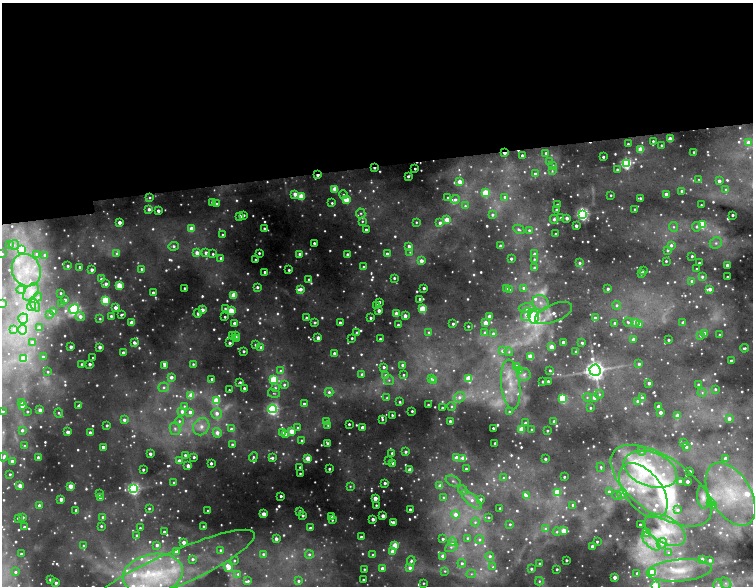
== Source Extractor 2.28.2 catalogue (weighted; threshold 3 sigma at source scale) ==
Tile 2 of 4 x 4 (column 2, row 1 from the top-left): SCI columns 1501-3001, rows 3636-4803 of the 6559 x 5143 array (HDU 1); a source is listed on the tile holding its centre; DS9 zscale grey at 2 x 2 block average (1 PNG px = mean of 2 x 2 image px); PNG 755 x 588 px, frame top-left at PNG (2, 3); each listed source drawn as its Kron ellipse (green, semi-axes under 4 px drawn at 4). Shown black and unused: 28% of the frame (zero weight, under 2 of 5 exposures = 10% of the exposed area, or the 3 px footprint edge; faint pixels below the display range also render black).
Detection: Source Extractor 2.28.2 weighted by HDU 2 'WHT'; one run over the whole footprint, this tile lists its part. Background 0.185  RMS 0.023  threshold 0.102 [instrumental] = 3 sigma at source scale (4.5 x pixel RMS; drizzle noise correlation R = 1.50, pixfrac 1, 0.05/0.05 arcsec/px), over >= 5 px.
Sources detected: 1296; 235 too faint to see at this stretch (2 x 2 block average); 1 inside a brighter object's white glare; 4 cosmic-ray / hot-pixel residue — neither listed nor drawn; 1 coinciding with a brighter row at this scale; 61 inside a brighter listed object's ellipse — not listed separately; of the other 994, all 500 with FLUX_AUTO >= 8.77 (the completeness limit of this list) listed and drawn (494 fainter detections not listed), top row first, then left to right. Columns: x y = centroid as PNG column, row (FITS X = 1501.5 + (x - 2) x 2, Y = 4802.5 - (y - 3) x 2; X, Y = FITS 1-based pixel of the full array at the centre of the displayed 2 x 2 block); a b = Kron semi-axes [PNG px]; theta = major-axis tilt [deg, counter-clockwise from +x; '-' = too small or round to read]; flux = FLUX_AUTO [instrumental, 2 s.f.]
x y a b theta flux
670 139 3 2 - 150
653 141 2 2 - 12
748 142 3 3 - 50
628 144 2 2 - 10
661 145 2 2 - 12
641 149 3 3 - 170
694 152 2 2 - 9.4
504 153 4 3 - 30
546 153 3 3 - 13
522 155 2 2 - 25
603 157 2 2 - 16
549 162 3 3 - 19
626 163 4 3 - 1200
553 165 4 3 - 11
374 168 3 2 - 19
415 169 2 2 - 12
617 169 2 2 - 16
552 171 4 3 - 8.8
535 174 4 3 - 15
318 175 2 2 - 31
408 176 3 2 - 18
699 180 4 4 - 9.4
719 181 3 2 - 39
460 182 3 2 - 99
335 189 3 3 - 180
726 189 4 3 - 12
682 191 3 2 - 30
486 193 3 3 - 310
295 194 3 3 - 74
666 194 3 2 - 65
343 195 4 3 - 13
611 195 2 2 - 9.1
301 196 3 3 - 290
150 197 3 3 - 9.9
505 197 3 3 - 15
448 198 2 2 - 19
640 198 2 2 - 14
346 199 3 3 - 250
455 199 4 4 - 17
212 202 3 2 - 29
332 203 3 2 - 12
217 204 2 2 - 20
557 205 2 2 - 9.7
701 205 2 2 - 11
465 206 4 3 - 13
149 209 3 3 - 32
556 209 3 2 - 9.7
635 209 2 2 - 12
158 211 2 2 - 38
361 213 5 4 - 13
583 214 4 4 - 1500
244 215 2 2 - 13
492 215 3 3 - 15
733 215 2 2 - 17
240 216 3 3 - 42
561 218 3 3 - 10
567 218 2 2 - 33
554 219 4 3 - 18
447 220 3 3 - 140
362 221 3 3 - 10
119 222 2 2 - 48
416 222 3 3 - 8.8
440 223 3 3 - 24
702 224 3 3 - 390
576 226 2 2 - 33
674 227 5 4 - 13
697 227 5 5 - 17
264 228 2 2 - 15
191 229 3 3 - 120
519 229 6 4 -29 15
366 230 4 2 - 20
529 230 3 3 - 13
555 234 2 2 - 11
222 235 3 3 - 9.9
314 243 2 2 - 19
716 243 6 5 - 24
9 244 3 3 - 11
14 245 5 5 - 16
671 245 4 4 - 22
173 246 5 4 - 21
409 246 3 3 - 40
501 246 3 2 - 39
21 249 4 3 - 230
668 250 3 3 - 13
410 252 4 4 - 9.1
117 253 4 4 - 14
197 253 3 3 - 71
206 253 3 3 - 32
259 253 2 2 - 12
2 254 2 2 - 15
37 254 3 3 - 16
213 254 3 3 - 13
300 254 3 2 - 62
348 254 2 2 - 30
387 254 3 2 - 42
535 254 3 2 - 38
45 255 3 3 - 17
692 256 2 2 - 14
221 258 3 3 - 17
255 259 2 2 - 9.6
511 259 2 2 - 17
534 259 3 3 - 9.9
421 261 3 3 - 60
666 261 2 2 - 11
580 263 3 3 - 15
699 263 2 2 - 13
727 265 2 2 - 45
68 266 3 3 - 14
80 267 2 2 - 14
363 267 3 3 - 8.8
535 268 3 3 - 22
141 269 3 3 - 12
697 269 2 2 - 13
26 270 17 14 -66 190
92 270 2 2 - 35
289 270 2 2 - 14
643 271 2 2 - 8.8
265 272 2 2 - 18
641 273 3 2 - 35
702 277 3 3 - 15
727 277 2 2 - 15
394 278 2 2 - 14
101 279 3 2 - 16
309 279 3 2 - 15
692 281 3 3 - 16
106 284 2 2 - 31
119 286 3 3 - 260
257 287 3 2 - 17
185 288 2 2 - 13
424 288 2 2 - 24
524 288 3 3 - 29
300 289 3 3 - 47
506 289 3 3 - 18
608 289 3 2 - 19
710 289 3 2 - 41
21 290 4 3 - 10
510 290 3 3 - 9.4
31 292 10 6 54 54
61 293 2 2 - 12
153 293 2 2 - 39
234 295 4 3 - 200
38 297 4 4 - 9
420 299 3 2 - 13
65 300 4 3 - 45
106 300 3 3 - 410
379 302 3 2 - 27
62 303 4 4 - 9.7
541 303 9 7 -28 48
2 304 3 2 - 85
35 304 8 3 -58 16
376 305 2 2 - 24
617 305 4 4 - 15
31 306 4 4 - 15
115 308 3 2 - 47
527 308 8 5 1 51
74 309 5 4 - 1000
225 309 4 3 - 9.9
423 309 3 3 - 390
202 310 3 3 - 65
53 311 4 3 - 30
231 311 3 3 - 340
379 311 2 2 - 44
198 313 4 3 - 21
553 313 20 9 23 66
50 314 4 3 - 12
396 314 3 2 - 93
526 314 7 4 70 45
121 315 3 2 - 13
80 316 5 4 - 47
111 316 2 2 - 18
405 316 3 2 - 58
490 316 3 2 - 84
225 317 2 2 - 11
533 317 7 5 -76 1800
307 318 2 2 - 35
371 318 2 2 - 14
595 318 3 2 - 35
23 319 5 5 - 18
100 319 3 3 - 9.1
315 322 3 3 - 13
628 322 4 3 - 11
635 322 3 3 - 52
683 322 3 2 - 14
132 323 3 2 - 110
235 323 3 2 - 46
340 323 2 2 - 31
486 323 3 2 - 110
615 323 2 2 - 28
453 324 2 2 - 16
639 324 3 3 - 22
398 325 2 2 - 13
468 326 2 2 - 10
39 328 2 2 - 74
14 329 3 3 - 14
23 330 4 4 - 23
429 332 4 3 - 9.7
357 333 2 2 - 35
485 333 3 3 - 16
493 334 3 3 - 23
704 334 3 2 - 63
719 335 2 2 - 9.7
232 336 3 3 - 11
235 336 3 2 - 38
701 336 3 3 - 11
237 338 3 2 - 20
318 338 3 2 - 53
352 338 2 2 - 12
380 339 2 2 - 15
633 339 3 2 - 40
668 340 2 2 - 16
32 342 2 2 - 19
134 342 4 3 - 29
563 342 3 2 - 55
230 343 2 2 - 22
582 343 3 2 - 13
255 345 3 3 - 15
71 347 2 2 - 39
100 347 3 2 - 43
261 347 3 3 - 22
552 347 3 2 - 96
744 348 4 3 - 13
244 351 2 2 - 17
502 351 4 3 - 18
509 352 4 4 - 8.8
576 352 2 2 - 27
123 353 2 2 - 47
334 353 2 2 - 38
43 357 2 2 - 17
531 357 3 3 - 210
24 358 3 3 - 120
93 358 2 2 - 12
732 361 3 2 - 18
82 364 3 2 - 17
90 364 2 2 - 33
193 364 3 3 - 12
639 364 3 3 - 15
164 365 3 2 - 27
402 365 3 2 - 25
516 366 3 3 - 22
384 367 3 3 - 17
519 370 3 3 - 41
550 370 2 2 - 9.5
595 370 5 5 - 3700
281 371 3 3 - 25
48 372 2 2 - 9.1
362 374 3 3 - 28
386 375 4 3 - 33
403 375 3 3 - 9.7
524 375 7 6 - 19
171 377 3 3 - 34
469 378 3 3 - 230
212 379 2 2 - 15
274 379 3 3 - 430
431 379 4 3 - 10
389 380 5 5 - 15
434 380 3 3 - 34
543 381 2 2 - 15
548 381 2 2 - 19
240 382 3 2 - 11
649 383 2 2 - 31
511 384 25 9 -84 130
284 385 3 3 - 16
698 385 2 2 - 17
164 387 5 5 - 18
244 388 2 2 - 21
275 388 4 4 - 19
715 389 3 3 - 12
229 390 2 2 - 9
329 392 4 4 - 19
702 392 4 4 - 11
274 393 6 3 -15 10
599 394 4 4 - 11
191 395 4 3 - 100
459 397 5 5 - 26
587 397 4 4 - 12
594 397 3 3 - 52
387 398 3 3 - 11
563 398 3 3 - 480
642 398 3 2 - 54
216 401 3 3 - 280
638 401 3 3 - 27
22 402 3 3 - 19
400 402 3 2 - 9.7
304 404 2 2 - 22
428 405 2 2 - 10
22 406 3 3 - 54
78 406 3 2 - 19
184 406 4 4 - 11
451 406 4 4 - 13
658 406 2 2 - 44
442 408 2 2 - 15
590 408 3 3 - 10
272 409 4 4 - 1400
40 410 3 2 - 77
3 411 2 2 - 11
27 411 2 2 - 13
182 411 3 3 - 37
412 411 2 2 - 13
190 412 3 3 - 34
509 412 4 3 - 10
660 412 2 2 - 47
59 413 5 3 - 12
217 413 5 5 - 42
392 415 3 2 - 9.7
677 416 3 3 - 100
729 418 3 3 - 39
382 419 2 2 - 8.8
124 420 3 3 - 27
179 421 4 4 - 14
327 421 3 3 - 8.8
450 421 2 2 - 19
554 421 3 2 - 19
525 423 3 3 - 23
349 424 2 2 - 15
107 425 2 2 - 16
328 425 4 3 - 13
201 427 9 7 52 57
362 427 2 2 - 52
298 428 3 3 - 11
493 428 2 2 - 14
175 429 6 5 - 21
231 429 3 3 - 27
521 429 3 3 - 150
532 429 2 2 - 10
22 430 3 3 - 25
292 431 3 3 - 170
547 431 2 2 - 10
68 432 2 2 - 62
282 432 3 3 - 68
90 433 2 2 - 38
217 433 5 4 - 48
286 434 3 3 - 32
302 440 3 3 - 9.6
328 443 3 2 - 46
495 443 2 2 - 26
684 443 2 2 - 17
232 445 3 3 - 17
24 446 3 2 - 15
103 447 2 2 - 37
686 447 2 2 - 14
642 451 4 4 - 13
406 452 3 2 - 20
392 453 3 3 - 13
150 454 2 2 - 29
185 455 3 3 - 14
4 457 4 2 - 19
38 457 2 2 - 28
194 457 2 2 - 14
253 457 5 3 - 14
272 458 3 3 - 22
308 458 3 3 - 160
456 458 3 3 - 140
463 458 3 3 - 98
725 458 3 2 - 42
545 459 2 2 - 19
179 461 3 2 - 63
389 461 3 2 - 11
12 462 4 2 - 34
211 463 2 2 - 22
393 463 2 2 - 20
188 466 2 2 - 66
300 467 2 2 - 12
601 467 5 3 - 11
329 469 2 2 - 15
466 469 2 2 - 13
650 469 28 17 -20 450
143 470 2 2 - 16
410 470 3 3 - 110
690 472 2 2 - 35
300 473 2 2 - 11
10 474 2 2 - 12
564 477 2 2 - 12
504 478 3 3 - 11
453 481 8 5 -22 22
680 481 2 2 - 26
687 481 2 2 - 48
174 483 3 2 - 13
385 483 2 2 - 24
20 486 3 2 - 110
71 486 3 3 - 140
350 486 4 4 - 9.3
440 486 3 3 - 81
661 486 58 28 -35 580
134 489 4 4 - 1600
463 490 5 4 - 13
643 490 32 18 -52 200
557 492 3 3 - 270
609 492 3 2 - 27
99 494 3 2 - 13
622 494 5 4 - 18
731 494 35 20 -59 350
617 495 5 3 - 9.2
281 496 2 2 - 18
526 496 3 3 - 32
444 497 3 3 - 11
703 497 11 6 -82 23
100 498 2 2 - 18
375 498 3 3 - 86
61 499 2 2 - 62
471 500 13 5 -42 43
480 500 4 2 - 25
710 502 4 4 - 10
39 505 3 3 - 29
376 505 2 2 - 10
573 505 2 2 - 24
713 505 4 3 - 9.3
149 508 2 2 - 10
500 508 2 2 - 12
410 509 2 2 - 22
76 510 2 2 - 21
678 510 3 3 - 13
208 511 2 2 - 16
300 511 2 2 - 24
264 514 3 2 - 120
455 514 4 4 - 42
303 515 2 2 - 16
331 516 2 2 - 10
383 516 2 2 - 65
23 517 2 2 - 23
103 517 3 2 - 17
489 517 2 2 - 10
18 518 2 2 - 17
373 519 2 2 - 44
332 520 2 2 - 9.1
393 522 2 2 - 25
475 522 4 4 - 11
510 524 2 2 - 9.5
640 525 2 2 - 20
101 526 2 2 - 11
204 526 2 2 - 16
24 527 2 2 - 18
140 528 2 2 - 12
310 528 3 3 - 16
546 529 3 3 - 29
665 530 22 13 -31 100
564 531 3 3 - 140
164 532 2 2 - 14
557 532 4 3 - 9.4
647 533 2 2 - 34
137 535 2 2 - 19
361 537 3 2 - 19
468 538 2 2 - 14
276 539 3 3 - 40
443 539 2 2 - 16
479 540 4 4 - 12
651 541 12 5 -43 38
184 542 2 2 - 65
452 542 4 4 - 24
597 542 2 2 - 10
662 543 5 5 - 26
157 545 3 3 - 25
395 545 3 3 - 180
84 546 3 3 - 11
592 546 2 2 - 26
451 547 6 4 29 17
221 550 3 3 - 18
176 551 3 2 - 50
392 551 3 3 - 68
669 553 4 3 - 11
21 554 2 2 - 19
263 554 3 3 - 21
309 554 4 4 - 19
373 555 3 3 - 13
443 556 3 2 - 76
490 556 4 4 - 15
193 559 3 3 - 17
702 559 3 2 - 27
234 560 3 3 - 10
566 560 2 2 - 16
710 560 2 2 - 18
411 561 5 3 - 15
462 563 4 4 - 15
540 564 2 2 - 17
228 567 5 4 - 98
493 567 4 3 - 10
382 568 4 3 - 34
410 568 4 3 - 33
364 569 2 2 - 9.8
531 569 3 3 - 17
557 569 2 2 - 13
173 570 90 17 24 500
679 570 32 11 4 170
445 571 4 3 - 9.7
15 572 3 3 - 14
652 572 3 3 - 320
637 573 3 2 - 15
153 574 30 19 10 400
238 574 4 4 - 14
471 574 5 4 - 11
615 577 3 2 - 48
50 579 2 2 - 18
363 580 2 2 - 15
248 581 3 3 - 10
298 581 3 3 - 15
539 581 4 4 - 13
56 583 2 2 - 32
423 583 3 3 - 8.8
726 583 6 5 - 20
718 585 5 5 - 19
655 586 3 3 - 330
Overlapping masked pixels (flux is a lower limit): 3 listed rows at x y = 504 153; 374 168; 318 175
Isophote crosses this tile's border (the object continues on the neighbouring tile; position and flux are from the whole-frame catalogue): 5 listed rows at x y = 2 254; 2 304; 3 411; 661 486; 655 586